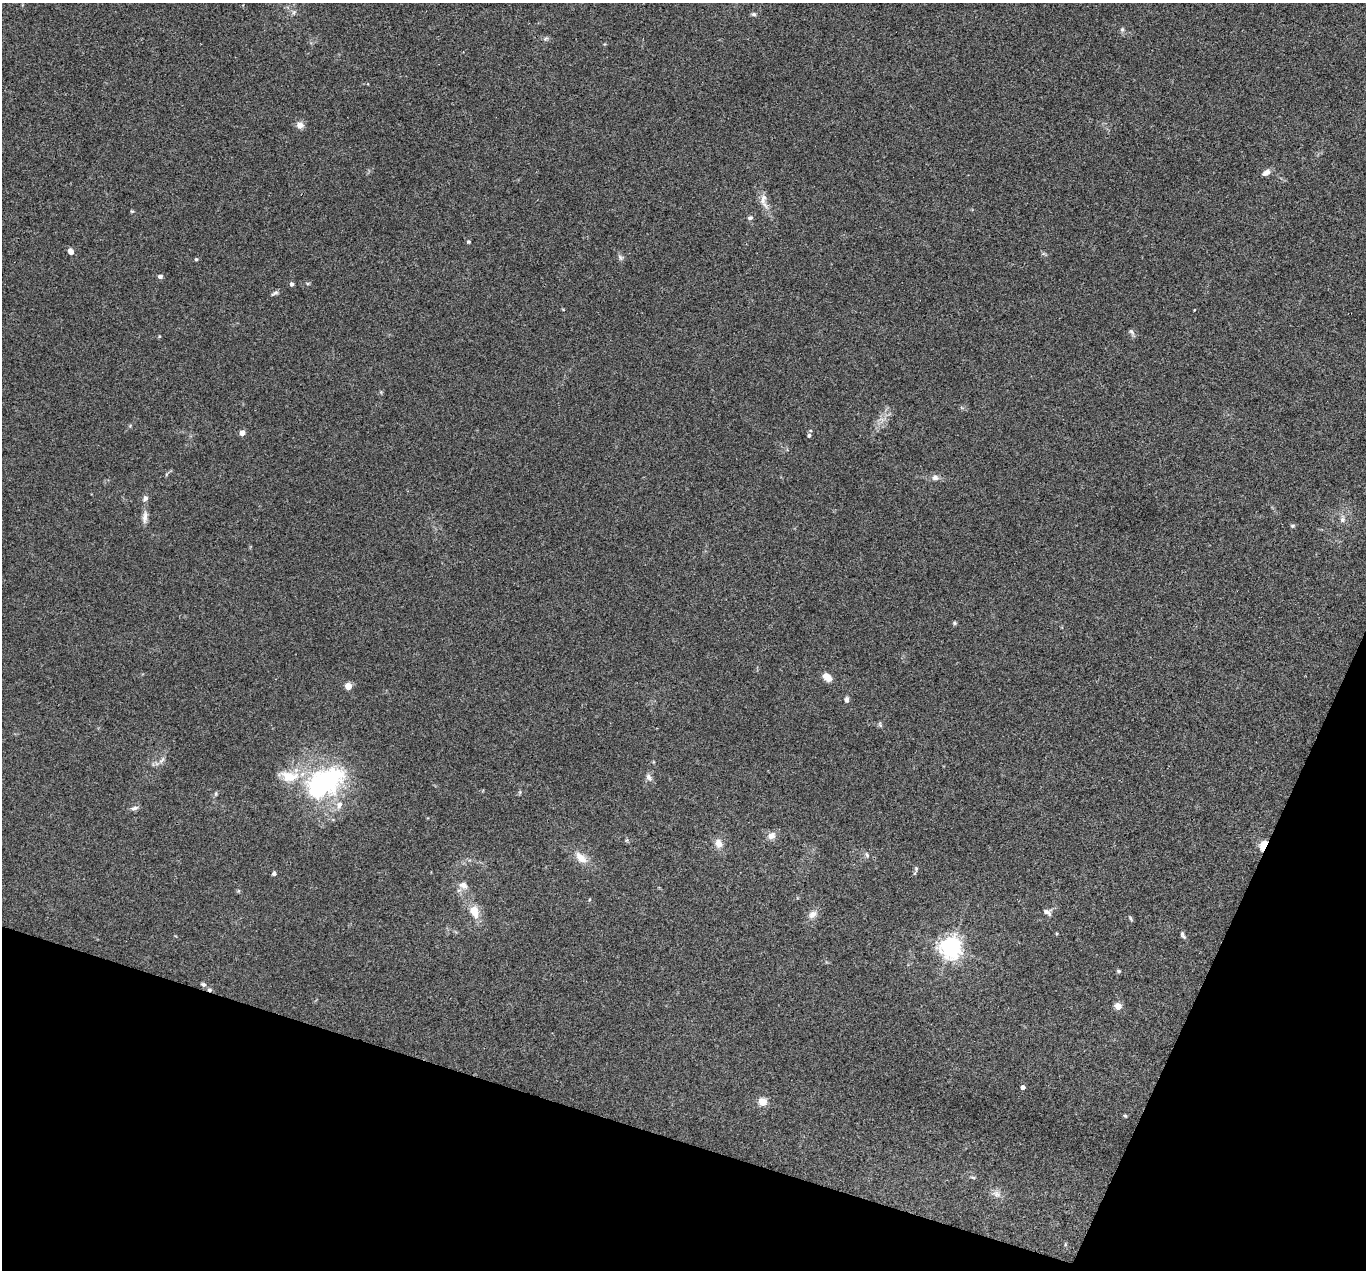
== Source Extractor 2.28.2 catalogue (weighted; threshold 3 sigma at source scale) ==
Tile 15 of 4 x 4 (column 3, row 4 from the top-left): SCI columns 2732-4095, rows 268-1535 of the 5462 x 5475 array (HDU 1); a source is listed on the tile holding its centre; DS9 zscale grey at full resolution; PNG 1368 x 1272 px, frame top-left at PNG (2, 3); no overlay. Shown black and unused: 16% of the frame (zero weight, under 3 of 4 exposures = <1% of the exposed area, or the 3 px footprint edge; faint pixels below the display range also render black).
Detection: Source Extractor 2.28.2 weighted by HDU 2 'WHT'; one run over the whole footprint, this tile lists its part. Background 0.0735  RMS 0.0056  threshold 0.0252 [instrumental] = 3 sigma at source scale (4.5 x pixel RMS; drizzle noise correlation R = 1.50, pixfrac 1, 0.05/0.05 arcsec/px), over >= 5 px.
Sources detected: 66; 1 cosmic-ray / hot-pixel residue — not listed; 2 inside a brighter listed object's ellipse — not listed separately; the other 63 listed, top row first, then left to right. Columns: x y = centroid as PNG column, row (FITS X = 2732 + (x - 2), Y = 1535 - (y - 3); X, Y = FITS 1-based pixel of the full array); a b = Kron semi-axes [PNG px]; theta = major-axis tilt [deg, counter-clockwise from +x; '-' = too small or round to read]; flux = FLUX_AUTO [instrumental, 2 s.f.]
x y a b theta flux
294 12 7 5 47 1.3
754 14 6 5 - 1.2
1122 30 7 5 -90 1.3
545 39 8 4 31 1.1
605 44 5 3 - 0.51
300 125 8 7 - 4
1266 172 10 6 32 3
764 201 26 10 -74 5.7
132 211 5 4 - 0.63
750 218 6 5 - 1.3
468 242 4 4 - 0.88
71 251 5 4 - 5.5
620 257 9 5 -64 1.4
196 259 5 4 - 0.84
160 276 6 5 - 1.4
292 284 4 4 - 1.7
275 293 11 5 28 1.3
563 309 5 3 - 0.43
1194 310 3 2 - 0.33
1132 333 12 4 -58 1.2
159 336 5 3 - 0.51
882 419 7 4 -19 1.6
242 433 4 4 - 5.1
809 435 5 5 - 1.4
935 478 10 7 -3 2.5
145 498 9 7 63 1.9
145 517 19 7 85 3.4
1343 519 11 7 78 2.6
1292 526 6 5 - 0.9
955 623 6 4 -16 0.88
827 677 8 6 -39 7
348 686 4 4 - 13
847 699 7 5 85 1.6
880 725 8 4 -64 0.95
162 760 12 4 49 1.8
649 777 11 7 -55 2.2
325 782 52 32 29 85
520 792 6 4 72 0.73
216 794 8 4 82 0.87
134 808 11 5 11 1.8
771 836 10 9 - 3.7
627 840 6 4 88 0.8
718 843 11 10 - 4.5
1263 846 7 4 70 38
867 855 9 5 -78 1.3
581 858 19 10 -45 7.1
916 868 8 5 90 1.2
274 873 6 5 - 1
463 885 11 8 -20 3.9
474 911 18 11 -73 8.8
1046 911 11 7 3 2.4
813 914 11 9 40 3.7
1130 918 7 4 -67 0.78
1183 935 11 5 -61 1.7
951 948 7 7 - 400
1119 971 6 5 - 0.82
203 984 7 5 -23 1.2
1118 1006 5 4 - 11
1023 1087 4 4 - 2.2
763 1102 5 5 - 20
1125 1116 5 4 - 0.64
973 1177 7 3 -9 0.75
996 1194 13 9 -30 3.3
Overlapping masked pixels (flux is a lower limit): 1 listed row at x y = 1263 846